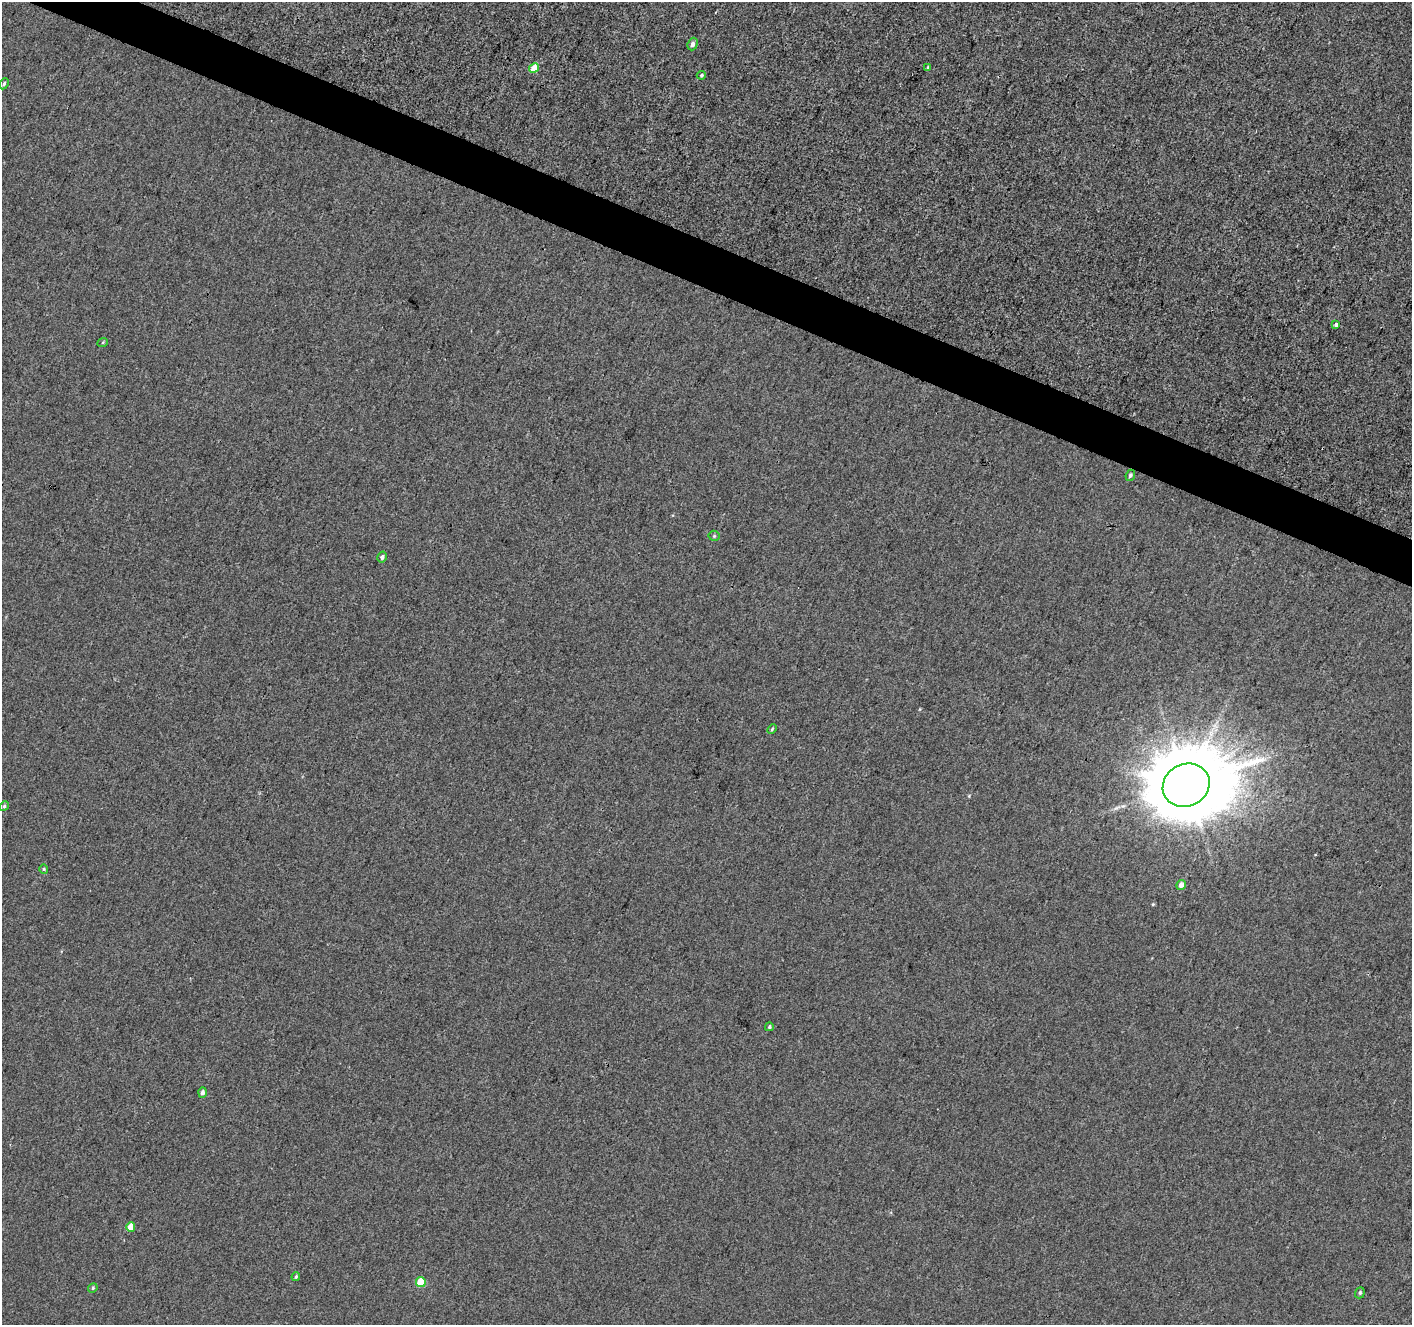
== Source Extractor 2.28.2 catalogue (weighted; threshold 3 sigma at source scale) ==
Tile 11 of 4 x 4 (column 3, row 3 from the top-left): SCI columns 2825-4234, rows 1532-2854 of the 5656 x 5772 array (HDU 1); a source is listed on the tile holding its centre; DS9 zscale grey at full resolution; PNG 1414 x 1327 px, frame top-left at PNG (2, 2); each listed source drawn as its Kron ellipse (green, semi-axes under 4 px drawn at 4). Shown black and unused: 3% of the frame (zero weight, under 3 of 4 exposures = <1% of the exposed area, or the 3 px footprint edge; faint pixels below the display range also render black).
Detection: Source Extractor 2.28.2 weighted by HDU 2 'WHT'; one run over the whole footprint, this tile lists its part. Background -1.68e-04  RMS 0.0032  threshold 0.0146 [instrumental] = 3 sigma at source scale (4.5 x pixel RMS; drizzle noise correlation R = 1.50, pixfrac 1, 0.0396/0.0396 arcsec/px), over >= 5 px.
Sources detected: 22; all 22 listed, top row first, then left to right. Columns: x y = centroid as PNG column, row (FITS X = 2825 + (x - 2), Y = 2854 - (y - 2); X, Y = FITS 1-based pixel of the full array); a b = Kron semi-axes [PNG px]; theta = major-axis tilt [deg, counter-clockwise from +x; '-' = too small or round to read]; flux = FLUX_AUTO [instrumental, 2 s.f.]
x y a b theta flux
693 44 6 5 - 1.1
928 67 4 4 - 0.36
534 68 5 4 - 4.5
701 75 5 4 - 0.4
4 84 6 4 63 0.53
1336 325 3 3 - 1
103 342 5 3 - 0.31
1130 475 6 4 68 0.79
714 536 5 5 - 0.46
382 557 5 4 - 0.89
772 729 5 3 - 0.39
1186 785 24 21 27 4800
4 806 5 4 - 0.47
44 869 4 4 - 0.39
1181 885 5 4 - 1.5
769 1027 4 4 - 0.5
203 1093 5 4 - 1.1
131 1227 5 4 - 4.4
296 1277 4 3 - 0.4
421 1282 5 5 - 7.8
93 1288 5 4 - 0.42
1360 1293 6 4 70 0.54